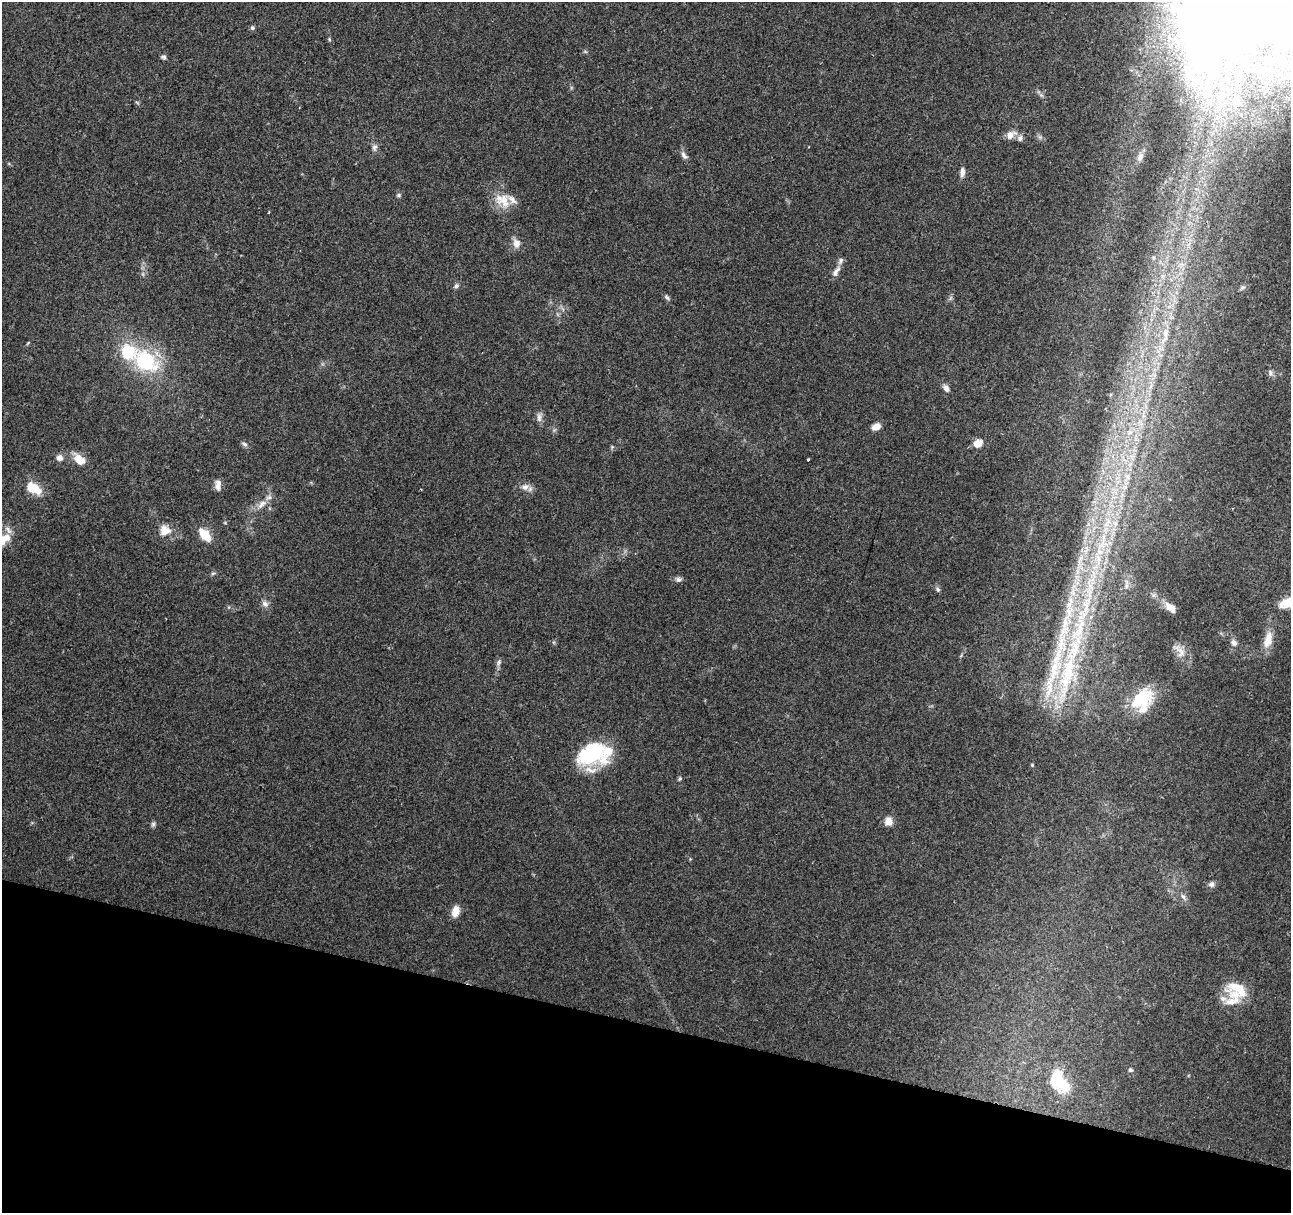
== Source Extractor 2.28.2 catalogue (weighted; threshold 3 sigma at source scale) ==
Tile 15 of 4 x 4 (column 3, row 4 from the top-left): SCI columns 2581-3869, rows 215-1425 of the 5161 x 5336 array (HDU 1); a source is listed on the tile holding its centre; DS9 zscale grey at full resolution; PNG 1293 x 1215 px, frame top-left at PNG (2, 2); no overlay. Shown black and unused: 16% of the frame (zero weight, under 2 of 3 exposures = <1% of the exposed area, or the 3 px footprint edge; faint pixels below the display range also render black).
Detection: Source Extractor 2.28.2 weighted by HDU 2 'WHT'; one run over the whole footprint, this tile lists its part. Background 0.0679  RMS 0.007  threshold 0.0317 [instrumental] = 3 sigma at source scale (4.5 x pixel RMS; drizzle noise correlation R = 1.50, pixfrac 1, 0.0396/0.0396 arcsec/px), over >= 5 px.
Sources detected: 76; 1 inside a brighter object's white glare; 1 cosmic-ray / hot-pixel residue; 1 long thin detection or spike segment (spike, bleed or trail) — not listed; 13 inside a brighter listed object's ellipse — not listed separately; the other 60 listed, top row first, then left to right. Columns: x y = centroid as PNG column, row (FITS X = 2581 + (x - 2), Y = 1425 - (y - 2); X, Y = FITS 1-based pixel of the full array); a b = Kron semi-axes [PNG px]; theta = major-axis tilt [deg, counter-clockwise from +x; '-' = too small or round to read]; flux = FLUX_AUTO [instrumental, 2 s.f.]
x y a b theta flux
1243 9 164 102 20 1200
252 28 6 5 - 1.4
329 39 5 4 - 0.83
585 51 6 4 -1 0.91
163 57 7 6 - 1.5
1011 135 14 9 30 5.6
374 147 8 7 - 2.3
684 155 12 6 -54 2.8
1140 157 13 7 66 3.7
962 172 12 6 86 3.2
398 195 6 5 - 1.2
503 200 24 18 -33 14
516 243 12 9 -77 4.9
836 272 16 7 59 4.1
456 286 7 6 - 1.8
1243 288 8 5 37 1.5
667 297 9 5 -37 1.6
1165 336 35 9 75 18
128 352 19 19 - 26
145 361 18 13 -39 64
1270 373 9 5 -54 2.1
946 388 9 6 -53 3.5
539 417 14 6 -87 3.1
876 427 9 6 20 5.9
978 443 9 7 36 7.6
245 444 8 5 -39 1.8
60 458 6 6 - 4.2
79 459 15 9 -41 11
808 459 3 3 - 1.3
218 485 12 7 -90 4.9
525 487 11 8 10 4.1
33 488 18 10 -26 16
262 504 17 8 44 6.2
165 530 14 13 - 8.3
205 535 19 10 -50 11
6 537 17 12 82 9.1
1080 561 28 6 77 12
213 573 6 4 18 1.1
679 580 8 7 - 2.1
1126 584 17 4 -88 3.3
938 589 7 5 -48 1.5
1289 602 25 11 14 13
265 604 10 7 -33 2.8
1170 607 16 9 -38 6.8
1268 640 23 11 75 10
1234 643 8 7 - 3.1
1180 651 24 11 -55 7.2
499 662 9 5 69 1.9
1068 672 96 20 76 100
1142 698 29 24 27 30
591 753 35 26 11 50
680 779 6 5 - 1
888 821 10 9 - 5.7
153 824 6 6 - 1.5
1211 884 8 7 - 2.4
1183 896 8 5 -52 1.9
456 911 14 8 73 6.2
1233 999 30 23 -90 19
1130 1070 6 5 - 1.2
1063 1085 33 19 -12 25
Isophote crosses this tile's border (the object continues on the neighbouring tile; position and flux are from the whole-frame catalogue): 2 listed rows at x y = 1243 9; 1289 602